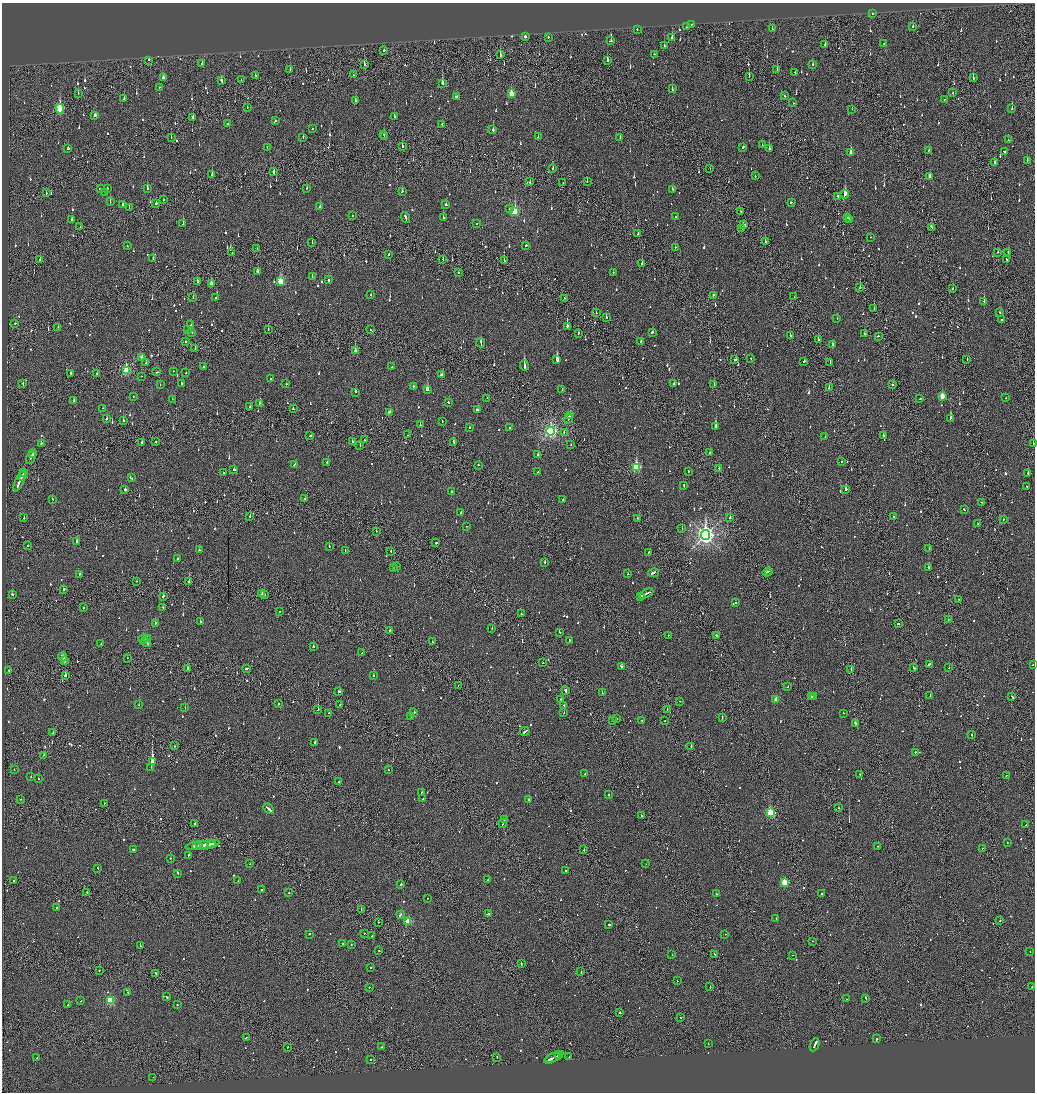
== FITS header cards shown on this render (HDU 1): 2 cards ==
NAXIS1  =                 2065
NAXIS2  =                 2180

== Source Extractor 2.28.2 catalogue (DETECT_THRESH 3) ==
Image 2065 x 2180 px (HDU 1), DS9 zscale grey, zoomed out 1/2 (1 PNG px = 2 x 2 image px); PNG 1037 x 1094 px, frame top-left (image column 1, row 2179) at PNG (2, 3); each listed source drawn as its Kron ellipse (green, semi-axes under 4 px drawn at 4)
Background -0.127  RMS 0.094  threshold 0.283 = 3 sigma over >= 5 px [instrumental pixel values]
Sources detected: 1353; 104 cannot appear on this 1/2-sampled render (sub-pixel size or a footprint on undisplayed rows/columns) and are neither listed nor drawn; of the other 1249, the 500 brightest by FLUX_AUTO listed and drawn (749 fainter detections omitted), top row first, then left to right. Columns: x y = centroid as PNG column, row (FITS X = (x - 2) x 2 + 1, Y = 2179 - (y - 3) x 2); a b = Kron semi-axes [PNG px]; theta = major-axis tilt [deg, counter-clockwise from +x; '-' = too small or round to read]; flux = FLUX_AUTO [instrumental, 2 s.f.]
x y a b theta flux
872 13 2 2 - 430
691 25 2 1 - 53
687 27 2 2 - 58
913 27 2 2 - 53
637 29 2 2 - 150
772 29 2 2 - 49
525 36 2 2 - 240
548 37 2 2 - 140
672 37 3 2 - 150
611 41 3 2 - 59
884 43 2 2 - 64
825 45 2 2 - 67
664 46 2 2 - 76
384 50 2 2 - 66
654 54 2 2 - 56
500 55 3 2 - 220
149 60 2 2 - 67
607 60 3 2 - 130
202 63 2 2 - 99
364 64 3 2 - 180
813 64 2 2 - 100
777 69 3 2 - 67
290 70 2 2 - 110
795 72 2 2 - 48
255 75 2 2 - 82
353 75 2 2 - 48
749 76 3 1 - 120
163 78 3 3 - 110
973 78 3 2 - 140
241 80 2 2 - 71
221 81 4 2 - 120
442 83 3 2 - 160
159 87 2 2 - 66
672 89 3 2 - 69
78 93 2 1 - 50
953 93 2 1 - 240
511 94 4 3 - 360
784 96 3 2 - 70
456 97 3 2 - 120
124 99 2 2 - 96
945 99 2 1 - 55
355 100 2 2 - 110
793 103 2 2 - 53
247 107 2 1 - 49
60 109 5 3 - 840
852 109 2 1 - 110
1012 109 2 2 - 84
95 115 3 2 - 130
394 116 4 2 - 140
193 117 3 2 - 92
275 121 3 2 - 89
228 124 2 2 - 99
442 124 2 2 - 52
313 129 2 2 - 110
493 130 2 2 - 100
384 135 3 2 - 210
171 137 2 2 - 53
303 137 3 2 - 53
384 137 2 1 - 130
538 137 2 2 - 54
620 138 4 2 - 140
1008 140 2 2 - 87
762 145 2 1 - 110
402 146 2 2 - 79
743 147 3 2 - 130
68 148 2 2 - 180
267 148 3 2 - 120
769 148 2 2 - 310
928 150 3 2 - 210
851 152 3 2 - 290
1005 152 3 2 - 75
1027 160 2 2 - 74
994 163 2 2 - 120
553 168 2 2 - 110
710 168 2 1 - 47
274 172 3 2 - 60
212 175 3 2 - 170
755 176 2 2 - 120
930 176 3 2 - 170
587 181 2 1 - 70
530 182 2 2 - 76
563 183 2 1 - 70
147 188 3 2 - 180
306 188 2 2 - 58
100 189 2 2 - 100
107 189 2 2 - 53
672 189 2 2 - 65
402 191 3 2 - 48
105 192 2 1 - 71
46 193 2 1 - 97
845 194 4 2 - 720
837 196 3 2 - 100
164 200 2 2 - 59
110 202 3 2 - 72
791 202 2 2 - 76
156 203 2 2 - 180
122 204 2 2 - 220
446 205 2 2 - 66
320 207 2 2 - 74
129 208 2 1 - 51
509 209 2 2 - 50
740 211 2 2 - 57
515 212 4 3 - 1100
352 216 2 2 - 51
676 216 2 2 - 110
406 218 6 2 -73 240
443 218 2 2 - 180
848 218 2 1 - 150
72 219 2 2 - 56
849 220 2 2 - 90
183 223 2 2 - 120
477 224 2 2 - 71
744 225 4 2 - 180
80 227 2 2 - 180
931 227 4 2 - 91
742 228 2 2 - 64
638 233 2 1 - 110
870 237 2 2 - 150
765 242 3 1 - 89
312 243 2 1 - 84
526 245 2 2 - 130
127 246 2 2 - 73
675 247 2 2 - 73
257 248 2 1 - 52
997 252 2 2 - 57
1008 252 2 2 - 50
232 253 2 2 - 180
389 254 2 2 - 86
153 258 2 2 - 68
40 259 2 2 - 52
443 259 2 1 - 53
1006 259 2 2 - 54
504 260 3 2 - 88
642 264 2 2 - 230
257 271 3 2 - 150
613 272 2 1 - 48
458 273 2 2 - 76
312 277 2 2 - 63
328 280 2 2 - 150
281 281 4 3 - 770
197 282 2 2 - 53
211 284 3 2 - 150
860 288 2 1 - 130
953 289 3 2 - 120
371 295 2 2 - 67
713 295 2 2 - 93
216 297 2 2 - 320
794 297 2 1 - 240
193 298 3 2 - 57
564 298 2 2 - 51
984 301 3 2 - 240
874 308 2 1 - 58
596 313 2 2 - 59
1000 313 2 1 - 97
606 317 2 1 - 66
837 319 2 2 - 110
1001 320 3 1 - 210
15 323 2 2 - 69
191 325 2 2 - 61
567 326 2 2 - 1400
58 327 2 2 - 48
268 329 2 1 - 74
187 330 2 2 - 61
371 330 2 1 - 65
192 332 2 2 - 95
652 332 3 2 - 70
578 333 2 1 - 580
864 334 2 2 - 68
790 335 2 2 - 200
878 336 2 2 - 95
818 340 3 1 - 88
186 341 2 2 - 79
641 341 2 2 - 50
481 343 5 2 - 160
833 344 2 2 - 64
195 349 2 1 - 70
355 350 2 2 - 840
142 358 3 2 - 130
751 358 2 1 - 110
967 359 2 1 - 48
557 360 3 2 - 1200
735 360 3 2 - 64
804 361 2 2 - 130
146 363 2 1 - 55
830 363 2 2 - 180
524 365 5 2 - 580
203 367 2 2 - 150
392 367 2 2 - 92
126 370 4 3 - 930
173 371 2 2 - 75
157 372 2 2 - 69
186 373 2 2 - 120
71 374 3 1 - 160
97 374 2 2 - 54
442 375 4 2 - 110
142 376 2 1 - 47
270 379 2 2 - 84
23 384 3 2 - 110
181 384 2 2 - 120
286 384 2 2 - 82
674 384 3 2 - 110
160 385 2 1 - 170
714 385 2 2 - 78
893 385 3 2 - 66
413 386 2 2 - 120
829 388 3 2 - 80
427 390 3 3 - 440
562 390 2 2 - 59
355 392 3 2 - 140
942 396 3 2 - 330
133 397 2 2 - 73
487 398 2 2 - 62
1006 398 2 2 - 88
172 399 2 2 - 54
919 399 3 2 - 77
74 401 3 2 - 100
449 402 2 2 - 92
260 403 2 2 - 490
250 407 2 2 - 85
103 408 2 2 - 57
293 409 2 2 - 64
477 410 3 2 - 66
390 412 3 2 - 130
570 415 2 1 - 93
950 418 2 2 - 180
106 419 2 2 - 57
568 419 5 2 - 170
123 420 2 2 - 120
442 421 2 2 - 85
420 425 2 2 - 140
716 427 3 2 - 400
469 428 2 2 - 62
509 428 2 2 - 56
551 431 4 3 - 3700
564 432 2 2 - 71
408 435 2 1 - 74
883 435 2 2 - 210
310 436 3 2 - 83
825 437 2 2 - 48
364 440 2 2 - 69
142 442 2 2 - 59
156 442 2 2 - 100
352 442 2 2 - 98
454 442 4 2 - 250
41 443 2 2 - 82
1033 443 2 1 - 140
571 445 2 2 - 54
360 446 2 1 - 80
710 452 2 2 - 94
33 454 3 1 - 110
538 455 2 2 - 100
31 457 7 2 63 220
327 462 2 2 - 48
841 462 2 2 - 150
294 464 3 2 - 72
478 465 2 2 - 240
636 467 4 3 - 1200
719 468 2 2 - 64
234 470 2 2 - 76
688 471 2 2 - 290
223 472 2 2 - 55
538 472 2 2 - 60
24 473 3 1 - 150
1028 474 2 2 - 640
22 476 5 2 - 200
131 478 3 2 - 110
19 481 11 2 65 420
684 485 3 2 - 75
1027 486 2 2 - 49
125 489 2 2 - 82
846 489 2 2 - 430
451 492 2 2 - 73
52 499 2 2 - 52
304 499 2 2 - 150
563 500 2 2 - 67
981 502 2 1 - 73
964 510 3 2 - 94
461 513 3 2 - 61
250 516 2 2 - 80
893 516 2 2 - 50
24 518 2 2 - 53
637 518 2 2 - 50
730 518 3 2 - 150
1004 519 2 2 - 54
977 524 2 2 - 57
467 526 2 2 - 71
682 528 2 2 - 58
376 531 2 2 - 59
705 535 5 4 - 8500
77 541 3 2 - 630
436 543 2 2 - 330
27 545 2 2 - 65
329 546 2 2 - 88
929 548 2 2 - 69
199 550 2 2 - 80
345 551 3 1 - 260
391 551 2 2 - 63
648 552 2 2 - 51
178 559 2 2 - 65
545 562 2 2 - 100
397 566 2 2 - 85
393 568 2 2 - 47
929 568 3 2 - 100
769 571 2 2 - 95
767 572 4 2 - 180
654 573 5 2 - 160
79 574 3 2 - 140
628 574 2 2 - 64
137 581 2 1 - 61
189 581 2 2 - 280
64 589 2 2 - 140
646 593 8 1 26 310
12 594 2 2 - 160
262 594 2 2 - 97
264 595 2 2 - 150
163 596 2 2 - 230
641 596 4 2 - 210
959 599 2 1 - 57
735 603 3 2 - 96
163 607 2 2 - 54
84 608 2 2 - 480
279 611 2 1 - 92
521 614 2 1 - 62
948 619 2 2 - 55
200 621 2 2 - 80
155 623 2 2 - 230
898 624 2 2 - 430
492 628 2 2 - 55
389 631 4 1 - 130
559 632 2 2 - 78
716 635 3 2 - 130
668 636 2 1 - 55
147 639 3 2 - 57
143 640 4 2 - 180
569 641 3 2 - 190
146 642 5 2 - 280
432 642 2 2 - 86
101 644 2 2 - 56
313 647 2 2 - 190
362 653 2 2 - 160
63 657 4 2 - 290
127 658 2 1 - 48
64 660 3 2 - 290
543 663 2 1 - 73
929 664 3 2 - 120
1033 665 2 2 - 65
621 666 3 2 - 97
188 668 3 2 - 140
247 668 3 2 - 130
914 668 3 2 - 72
949 668 2 2 - 54
851 669 2 1 - 76
9 670 3 2 - 75
65 675 2 2 - 390
373 675 2 2 - 93
458 685 2 1 - 70
788 687 2 2 - 75
339 691 2 2 - 83
565 691 3 2 - 210
602 693 2 1 - 100
930 695 2 2 - 58
813 696 2 2 - 57
1012 696 3 2 - 140
811 697 3 2 - 120
560 699 2 2 - 110
776 700 3 3 - 300
680 701 2 1 - 60
278 704 2 2 - 80
139 705 2 2 - 250
339 705 2 1 - 84
564 705 2 2 - 51
185 707 2 1 - 67
667 709 2 1 - 70
318 710 2 1 - 300
414 712 2 2 - 86
564 712 2 1 - 60
329 713 2 2 - 90
843 713 2 2 - 57
411 716 2 1 - 53
722 717 3 2 - 120
617 718 2 2 - 57
613 720 2 2 - 69
641 720 2 2 - 66
665 721 2 2 - 52
855 723 3 2 - 99
525 731 5 2 - 170
53 733 2 2 - 94
972 735 2 2 - 220
315 742 2 2 - 170
174 746 2 1 - 88
691 746 2 2 - 97
915 752 2 2 - 47
43 755 2 2 - 63
152 762 3 3 - 4000
151 767 2 1 - 72
14 770 2 2 - 81
388 770 2 2 - 67
585 774 2 2 - 58
860 774 2 2 - 50
1006 776 2 1 - 48
31 777 2 2 - 51
38 779 2 2 - 58
339 782 2 2 - 86
422 792 2 2 - 57
609 795 2 2 - 140
21 799 2 2 - 67
423 799 2 2 - 100
529 800 2 2 - 190
104 804 2 1 - 95
839 808 2 2 - 68
268 809 6 2 -44 220
770 812 3 3 - 1200
641 816 2 2 - 68
504 820 2 2 - 98
194 823 2 2 - 88
503 823 4 1 - 200
1026 825 2 1 - 110
1007 843 2 2 - 53
211 844 3 2 - 170
201 845 15 2 6 500
204 845 2 2 - 110
208 845 12 2 10 380
198 846 5 2 - 200
878 846 2 1 - 60
982 848 2 1 - 63
133 849 2 2 - 56
584 850 2 1 - 110
188 855 2 2 - 86
170 858 2 2 - 50
250 864 2 1 - 61
646 864 2 2 - 48
98 868 2 2 - 78
565 871 2 2 - 58
177 873 3 2 - 90
488 880 2 2 - 260
14 881 2 1 - 110
238 881 2 2 - 85
784 882 3 3 - 820
401 884 2 2 - 620
261 889 2 2 - 370
87 892 2 1 - 69
289 893 2 2 - 65
821 893 2 2 - 48
716 894 2 2 - 75
428 898 2 1 - 79
57 908 2 2 - 160
361 910 2 1 - 76
488 913 2 2 - 300
400 915 3 2 - 130
776 919 3 2 - 150
408 921 3 3 - 630
1000 921 2 1 - 64
378 922 2 2 - 68
609 924 2 2 - 1300
309 934 2 2 - 130
364 934 2 1 - 50
725 934 2 1 - 66
372 936 2 1 - 47
812 941 2 2 - 100
343 944 2 2 - 55
351 945 2 2 - 91
140 946 2 2 - 190
379 951 2 2 - 57
1030 952 2 2 - 100
715 954 2 2 - 67
672 955 2 2 - 130
792 955 2 1 - 140
521 964 3 2 - 81
370 968 2 2 - 69
99 971 2 2 - 100
581 972 2 1 - 79
155 974 2 1 - 220
677 981 2 1 - 150
710 986 2 1 - 150
369 987 2 2 - 54
1032 987 2 2 - 240
128 992 2 2 - 100
167 997 2 2 - 100
866 998 4 2 - 130
847 999 2 2 - 86
110 1000 3 3 - 1200
81 1001 2 2 - 210
68 1005 2 2 - 95
177 1005 2 2 - 220
620 1013 2 2 - 590
681 1017 2 2 - 160
246 1037 3 2 - 83
877 1039 2 2 - 370
708 1044 2 2 - 49
814 1045 7 2 65 600
288 1047 2 1 - 63
381 1047 2 1 - 54
558 1055 3 2 - 130
497 1057 2 1 - 120
554 1057 10 1 24 190
569 1057 2 1 - 160
37 1058 2 2 - 130
552 1058 8 2 26 340
371 1059 2 2 - 63
153 1077 2 1 - 81
At the frame edge (FLAGS 8, measured only in part): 2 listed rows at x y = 1033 443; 1033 665
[749 fainter detections neither listed nor drawn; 104 sub-pixel or undisplayed-footprint detections neither listed nor drawn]